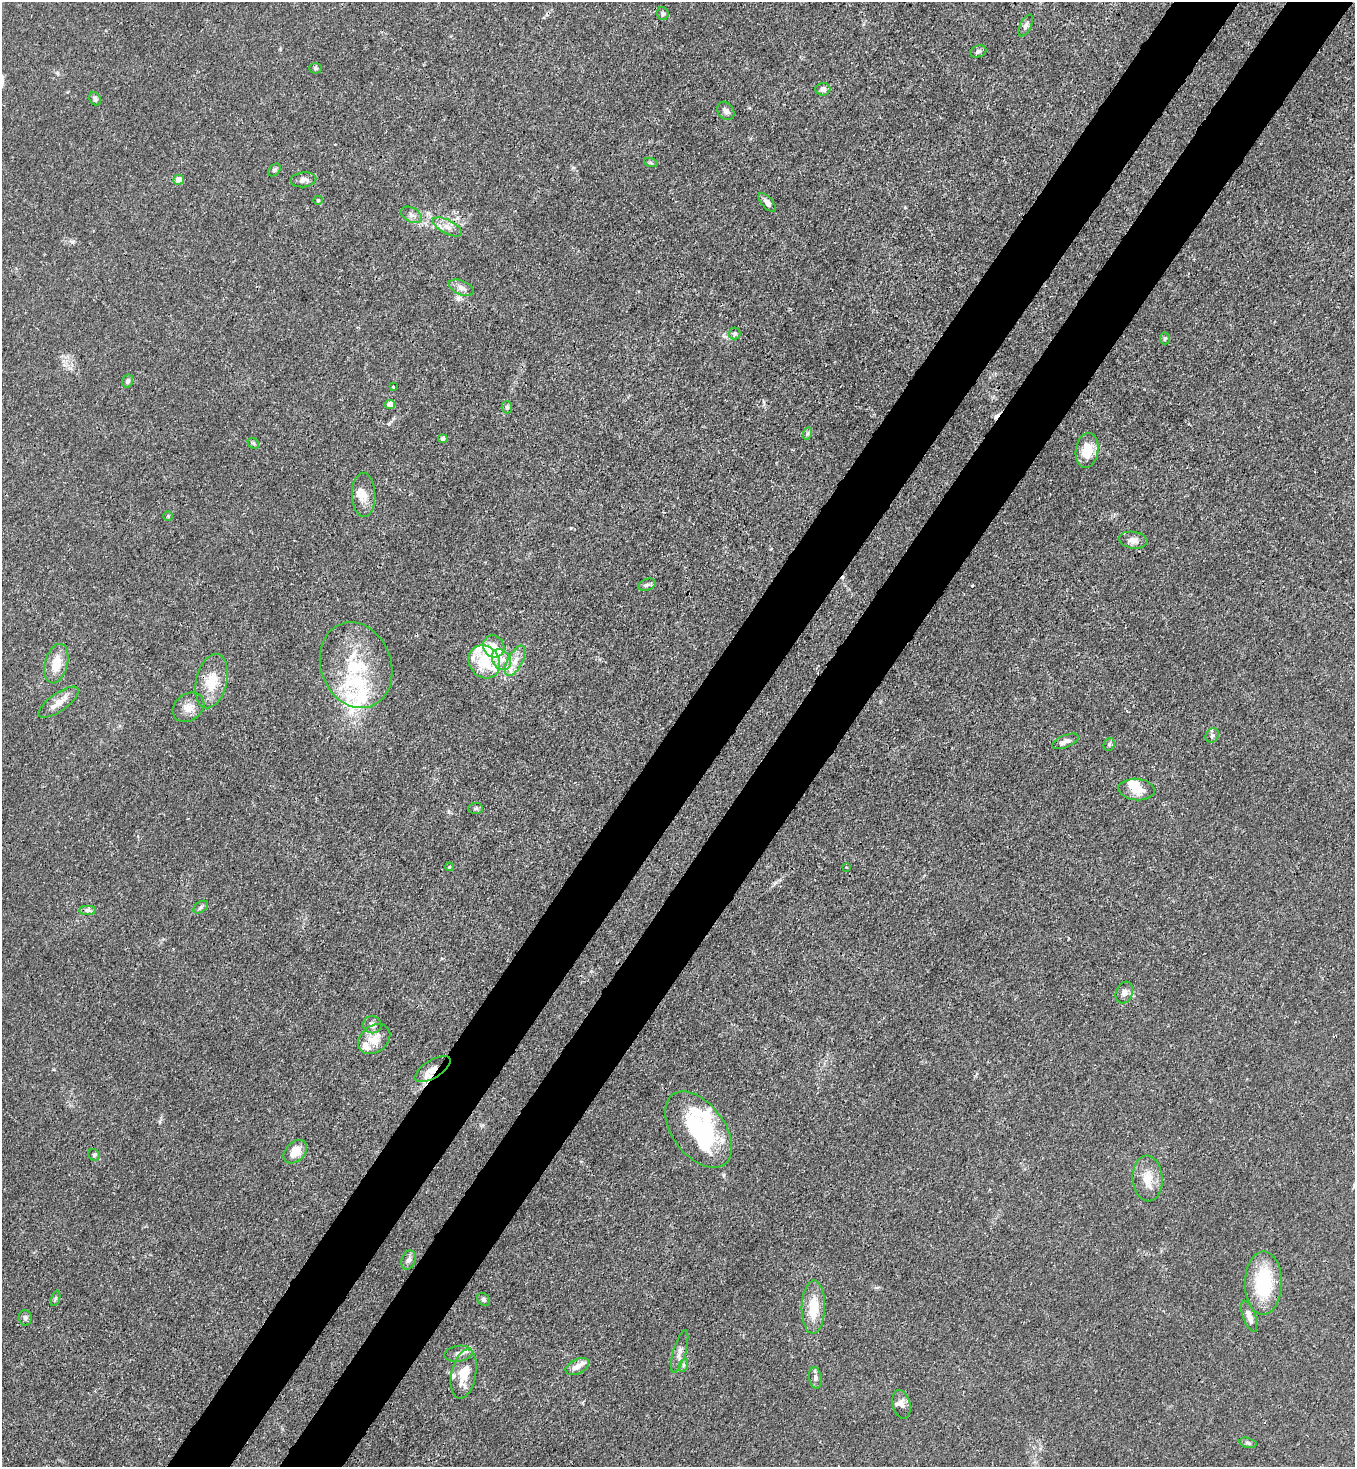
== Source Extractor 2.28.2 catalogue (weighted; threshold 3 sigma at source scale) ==
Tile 10 of 4 x 4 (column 2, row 3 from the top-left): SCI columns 1717-3069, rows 1525-2989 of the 6000 x 5978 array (HDU 1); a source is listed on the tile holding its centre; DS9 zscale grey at full resolution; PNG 1357 x 1469 px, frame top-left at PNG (2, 2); each listed source drawn as its Kron ellipse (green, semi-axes under 4 px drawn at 4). Shown black and unused: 10% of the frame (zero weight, under 3 of 4 exposures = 7% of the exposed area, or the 3 px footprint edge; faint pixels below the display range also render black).
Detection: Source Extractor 2.28.2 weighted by HDU 2 'WHT'; one run over the whole footprint, this tile lists its part. Background 0.02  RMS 0.0026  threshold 0.0118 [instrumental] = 3 sigma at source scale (4.5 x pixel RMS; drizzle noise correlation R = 1.50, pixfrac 1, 0.05/0.05 arcsec/px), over >= 5 px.
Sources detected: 89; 5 inside a brighter object's white glare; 2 cosmic-ray / hot-pixel residue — neither listed nor drawn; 11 inside a brighter listed object's ellipse — not listed separately; the other 71 listed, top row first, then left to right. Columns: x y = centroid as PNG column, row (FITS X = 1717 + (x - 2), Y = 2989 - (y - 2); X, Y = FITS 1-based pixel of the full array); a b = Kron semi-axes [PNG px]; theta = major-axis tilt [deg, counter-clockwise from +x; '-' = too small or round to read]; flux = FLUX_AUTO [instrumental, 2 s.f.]
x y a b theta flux
663 13 6 5 - 0.57
1026 25 12 5 62 0.85
978 51 8 5 19 0.8
315 68 6 5 - 0.47
823 89 7 6 - 1.2
95 99 7 5 -61 0.66
726 111 10 7 -52 1
651 163 7 4 -19 0.41
274 170 7 5 47 0.6
179 180 5 5 - 3.4
303 180 13 7 6 1.2
318 200 5 4 - 0.33
767 202 11 5 -49 1.1
412 215 11 7 -28 1.1
447 227 16 7 -27 1.9
461 288 13 7 -23 1.4
735 334 6 6 - 0.54
1165 338 6 5 - 0.39
128 381 6 5 - 0.62
393 387 3 2 - 0.24
390 405 5 4 - 2.8
507 407 6 5 - 0.55
808 433 6 4 70 0.47
443 439 5 4 - 0.69
253 443 6 4 -42 0.36
1087 450 17 11 82 5.5
364 495 22 11 -88 3.4
168 516 5 5 - 0.3
1133 540 14 8 -8 1.6
647 585 9 5 22 0.7
494 646 11 10 - 2.4
501 660 11 8 -55 2.1
515 661 16 7 62 2.3
484 662 17 15 -56 7.5
56 663 20 11 75 4.4
356 665 44 35 -70 19
212 681 27 15 77 6.9
59 702 24 9 35 2.9
188 707 17 13 36 2.6
1212 735 7 6 - 0.63
1065 741 14 6 22 1.3
1109 744 7 5 70 0.52
1136 789 18 10 -5 3.8
475 808 7 5 2 0.48
449 867 4 3 - 0.25
846 867 3 2 - 0.17
201 907 8 5 37 0.55
87 910 8 4 0 0.64
1124 992 11 8 71 1.5
372 1025 9 8 - 1.5
374 1039 18 13 38 3.8
433 1069 20 8 31 2.7
698 1130 43 26 -53 26
295 1152 14 9 45 3.9
94 1155 6 5 - 0.48
1148 1178 23 15 -86 4.5
409 1260 10 7 71 1.1
1263 1283 31 18 89 16
55 1298 8 3 71 0.4
484 1300 7 5 -47 0.53
813 1307 26 11 88 6.6
1249 1316 16 6 -70 2.1
25 1318 8 6 -84 0.7
680 1351 22 6 74 1.7
458 1354 14 8 8 1.5
684 1365 7 4 70 0.51
577 1366 12 7 27 1.9
464 1374 25 12 78 6
815 1378 11 6 -80 0.93
901 1404 14 8 -76 1.6
1248 1443 8 5 -14 0.5
Overlapping masked pixels (flux is a lower limit): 1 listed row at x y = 433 1069
Unlisted compact peaks at least as high as the median listed source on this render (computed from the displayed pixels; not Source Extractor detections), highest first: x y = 72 242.